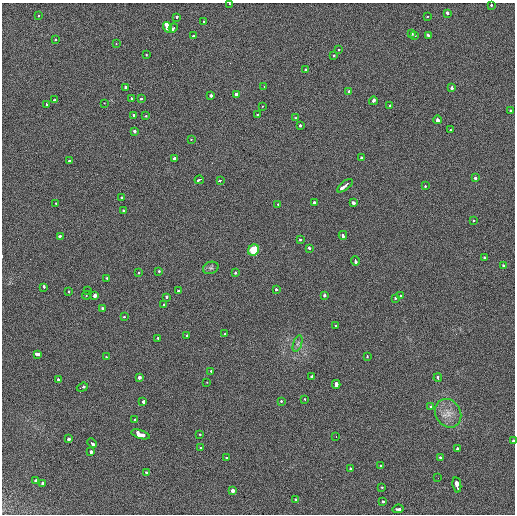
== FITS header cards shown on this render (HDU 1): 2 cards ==
NAXIS1  =                  513 / length of data axis 1
NAXIS2  =                  512 / length of data axis 2

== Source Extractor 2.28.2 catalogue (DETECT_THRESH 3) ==
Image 513 x 512 px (HDU 1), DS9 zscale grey, 1 PNG px = 1 image px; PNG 517 x 516 px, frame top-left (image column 1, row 512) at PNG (2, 3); each listed source drawn as its Kron ellipse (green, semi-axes under 4 px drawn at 4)
Background 33.7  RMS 6.9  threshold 20.7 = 3 sigma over >= 5 px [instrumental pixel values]
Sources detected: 130; all 130 listed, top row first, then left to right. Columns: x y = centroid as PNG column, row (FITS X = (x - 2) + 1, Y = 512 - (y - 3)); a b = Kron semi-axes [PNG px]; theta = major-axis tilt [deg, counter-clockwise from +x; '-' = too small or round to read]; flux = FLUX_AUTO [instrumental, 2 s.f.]
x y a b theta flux
229 4 2 2 - 1100
491 5 3 3 - 1700
447 13 4 3 - 4100
38 16 3 3 - 1200
427 16 3 3 - 1100
177 17 3 3 - 2500
204 22 3 3 - 2600
167 27 5 3 - 26000
173 28 4 3 - 32000
411 34 3 2 - 1700
428 35 3 3 - 2900
193 36 4 3 - 2900
414 36 3 3 - 1300
55 40 3 3 - 1800
116 44 3 2 - 730
338 50 3 3 - 1400
146 55 3 2 - 1500
334 55 3 2 - 1500
306 69 3 3 - 1100
264 86 3 2 - 790
126 87 3 3 - 4700
452 88 3 3 - 3100
349 91 3 3 - 1800
236 94 3 3 - 20000
211 95 3 3 - 4800
131 98 3 2 - 1100
141 99 3 3 - 1200
54 100 3 3 - 1800
373 101 4 3 - 3900
104 103 3 2 - 640
46 104 3 3 - 2400
390 105 3 3 - 1200
262 106 3 2 - 690
510 111 3 3 - 1700
133 115 3 3 - 1900
257 115 3 2 - 970
146 116 3 3 - 1300
295 118 3 3 - 1200
437 120 4 3 - 7200
300 125 3 3 - 1700
450 130 3 3 - 1300
134 131 3 3 - 3100
191 140 3 2 - 1700
175 158 4 3 - 13000
362 158 3 3 - 1800
69 161 3 3 - 1700
475 178 3 3 - 4700
199 180 4 3 - 4600
220 180 4 3 - 3600
345 186 9 3 38 9500
425 186 3 2 - 1400
121 198 3 3 - 1300
56 203 3 2 - 4500
314 203 3 3 - 7700
353 203 3 3 - 5700
278 204 3 2 - 900
124 211 3 3 - 1200
474 220 3 3 - 1800
343 235 4 3 - 3300
61 236 4 2 - 3600
300 239 3 3 - 1900
309 248 3 3 - 1900
253 250 6 5 - 11000
484 258 3 3 - 2100
355 261 5 3 - 3700
503 265 3 3 - 1700
211 268 8 6 19 1100
159 272 3 3 - 1700
139 273 3 3 - 1200
236 273 3 3 - 1500
107 278 3 2 - 1900
44 287 4 3 - 2600
276 289 3 3 - 1600
87 290 2 2 - 1600
178 291 3 3 - 2400
69 292 3 2 - 930
86 295 4 3 - 8300
95 295 3 3 - 12000
324 296 3 3 - 2500
401 296 3 3 - 1900
167 297 3 3 - 16000
395 298 3 3 - 2300
164 305 3 3 - 8300
103 308 3 3 - 1900
124 317 3 3 - 1200
336 326 3 3 - 2000
225 334 3 3 - 6100
187 335 3 3 - 2500
158 338 3 2 - 1500
297 344 9 4 71 1000
37 354 4 3 - 10000
367 356 3 2 - 1300
106 357 3 2 - 1000
211 371 3 2 - 1900
139 377 3 3 - 11000
312 377 4 3 - 4600
438 378 4 3 - 2800
58 380 3 3 - 1900
207 382 2 2 - 1200
336 384 4 3 - 5800
82 387 6 3 20 3700
305 399 3 3 - 840
143 401 4 3 - 11000
281 401 3 2 - 940
431 407 3 3 - 1100
448 413 15 12 -59 5100
135 420 3 3 - 1100
140 434 9 4 -17 20000
200 434 3 3 - 1300
336 436 3 2 - 1200
69 439 3 3 - 4700
513 441 3 2 - 1900
92 443 5 3 - 4300
200 448 3 3 - 3700
457 448 4 3 - 3700
91 452 3 3 - 3900
226 458 3 3 - 1900
441 458 4 3 - 2000
380 466 3 3 - 1600
350 468 3 3 - 1700
146 472 3 3 - 2700
438 478 2 2 - 420
36 480 3 3 - 1400
43 483 3 3 - 2000
457 485 7 3 -79 9500
382 488 3 2 - 4200
233 491 3 3 - 4900
295 499 3 3 - 2200
383 502 3 3 - 1500
398 509 6 3 6 4600
At the frame edge (FLAGS 8, measured only in part): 2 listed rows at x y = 229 4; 513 441